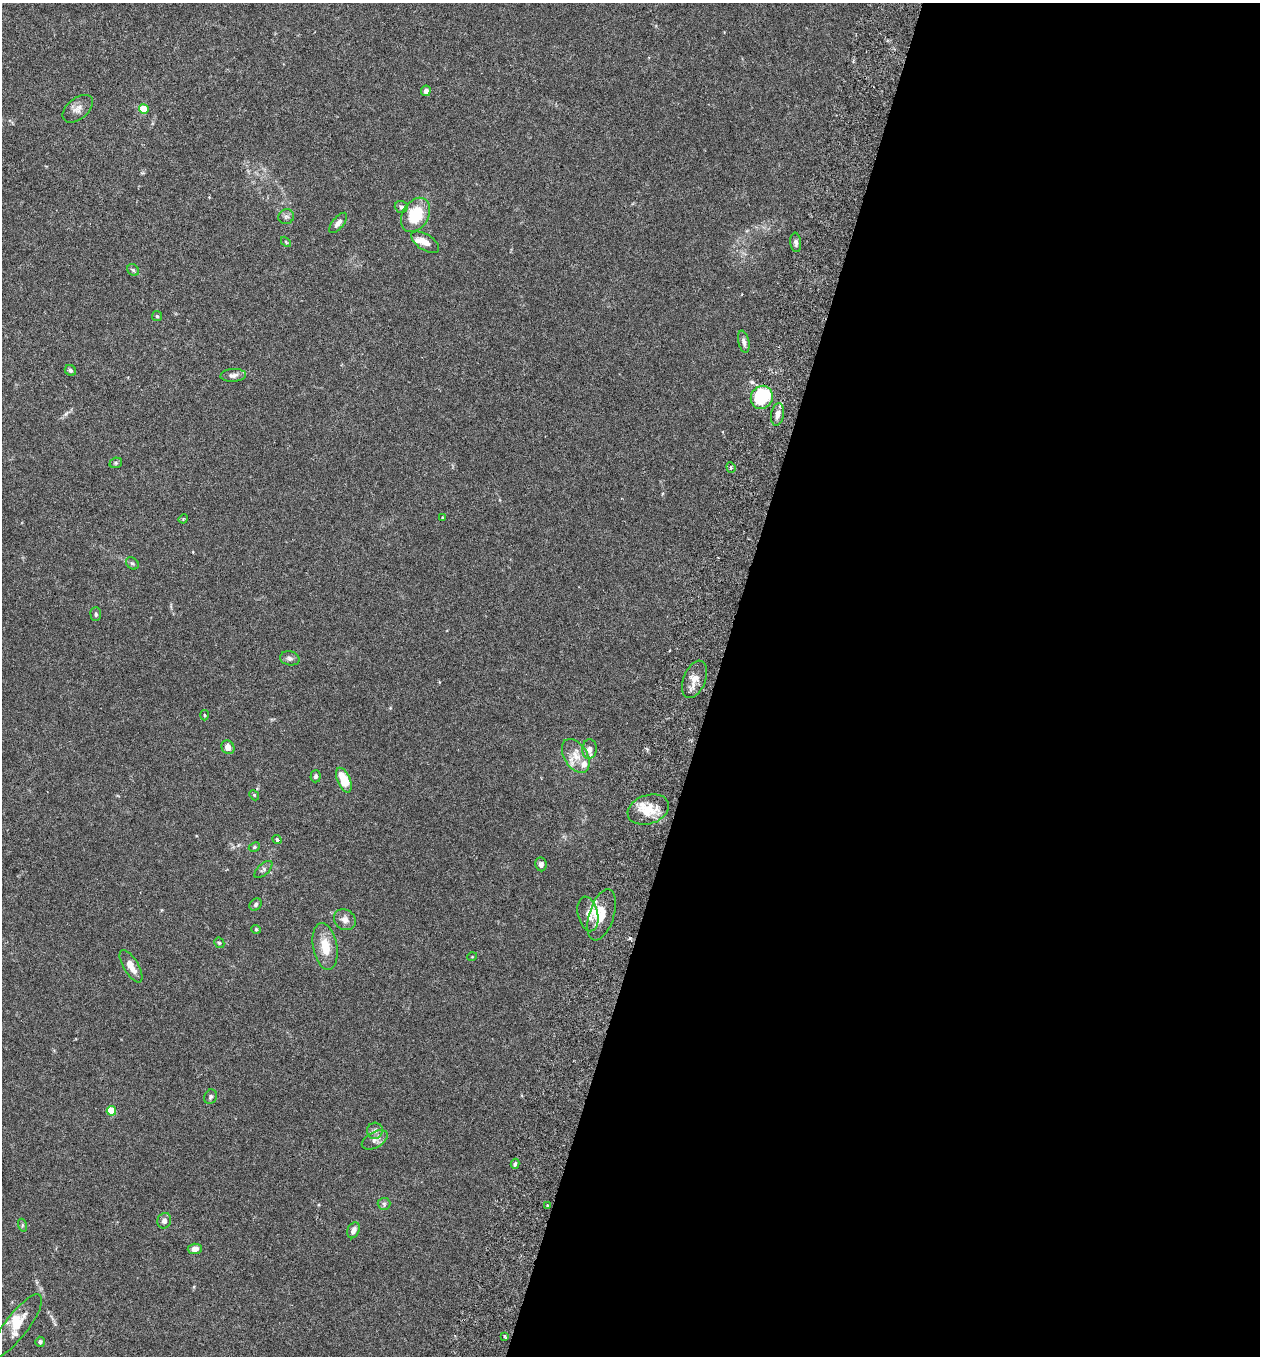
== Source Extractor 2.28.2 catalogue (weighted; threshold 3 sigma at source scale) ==
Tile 12 of 4 x 4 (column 4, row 3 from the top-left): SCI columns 3967-5224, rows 1383-2736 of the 5546 x 5470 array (HDU 1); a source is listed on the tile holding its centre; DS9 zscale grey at full resolution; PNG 1262 x 1358 px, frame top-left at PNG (2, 3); each listed source drawn as its Kron ellipse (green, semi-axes under 4 px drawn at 4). Shown black and unused: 43% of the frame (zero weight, under 3 of 6 exposures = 3% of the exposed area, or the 3 px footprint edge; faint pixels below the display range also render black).
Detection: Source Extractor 2.28.2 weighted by HDU 2 'WHT'; one run over the whole footprint, this tile lists its part. Background 0.0169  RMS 0.002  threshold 0.00799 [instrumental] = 3 sigma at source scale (4.09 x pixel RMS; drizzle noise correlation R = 1.36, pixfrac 0.8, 0.05/0.05 arcsec/px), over >= 5 px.
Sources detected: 68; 1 cosmic-ray / hot-pixel residue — neither listed nor drawn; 7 inside a brighter listed object's ellipse — not listed separately; the other 60 listed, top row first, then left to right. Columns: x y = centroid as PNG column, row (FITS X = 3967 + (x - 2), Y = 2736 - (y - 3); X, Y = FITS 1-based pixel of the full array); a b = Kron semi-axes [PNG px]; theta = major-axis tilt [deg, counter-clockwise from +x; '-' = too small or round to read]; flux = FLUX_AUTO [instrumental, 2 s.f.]
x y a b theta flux
426 91 5 5 - 0.66
78 109 18 10 39 1.3
144 109 5 5 - 2.9
401 207 6 6 - 0.48
416 215 18 13 58 6.7
286 217 8 7 - 0.51
338 223 12 5 50 0.74
286 242 6 3 -45 0.19
425 242 16 8 -33 1.4
796 242 10 5 -83 0.54
133 270 6 5 - 0.33
157 316 5 5 - 0.24
744 342 11 5 -77 0.67
70 370 6 5 - 0.34
233 375 13 6 4 0.81
762 397 12 10 59 12
778 414 11 6 80 1.2
116 463 6 5 - 0.27
731 467 5 4 - 0.34
443 518 4 4 - 0.21
183 519 5 3 - 0.16
132 563 7 5 -42 0.35
96 614 7 5 -89 0.33
290 658 10 7 -13 0.6
694 679 20 11 69 1.8
204 715 5 3 - 0.17
228 747 7 6 - 1.3
589 749 10 7 85 1.1
576 756 18 11 -58 2.3
316 776 6 5 - 0.38
344 780 13 6 -67 4.5
254 795 5 4 - 0.22
648 810 21 14 19 4
277 840 5 4 - 0.31
254 847 6 4 24 0.22
541 864 7 5 -82 0.61
263 869 11 5 43 0.48
256 904 7 5 48 0.39
588 914 17 10 -77 1.7
602 915 26 12 72 3.3
345 920 11 10 - 1
256 929 4 4 - 0.2
219 943 5 4 - 0.25
325 946 24 12 -80 3.3
472 957 5 3 - 0.13
131 966 18 7 -59 1.9
210 1097 7 6 - 0.39
111 1111 5 4 - 5.3
375 1131 8 8 - 0.69
375 1140 14 8 29 0.99
515 1164 5 4 - 0.29
384 1204 6 6 - 0.38
547 1205 3 2 - 0.16
164 1221 8 7 - 0.73
22 1225 6 4 -72 0.26
353 1230 8 6 66 1
195 1249 7 5 5 0.96
17 1326 38 11 53 3
504 1336 3 2 - 0.25
40 1342 5 5 - 0.44
Overlapping masked pixels (flux is a lower limit): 1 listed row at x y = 762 397